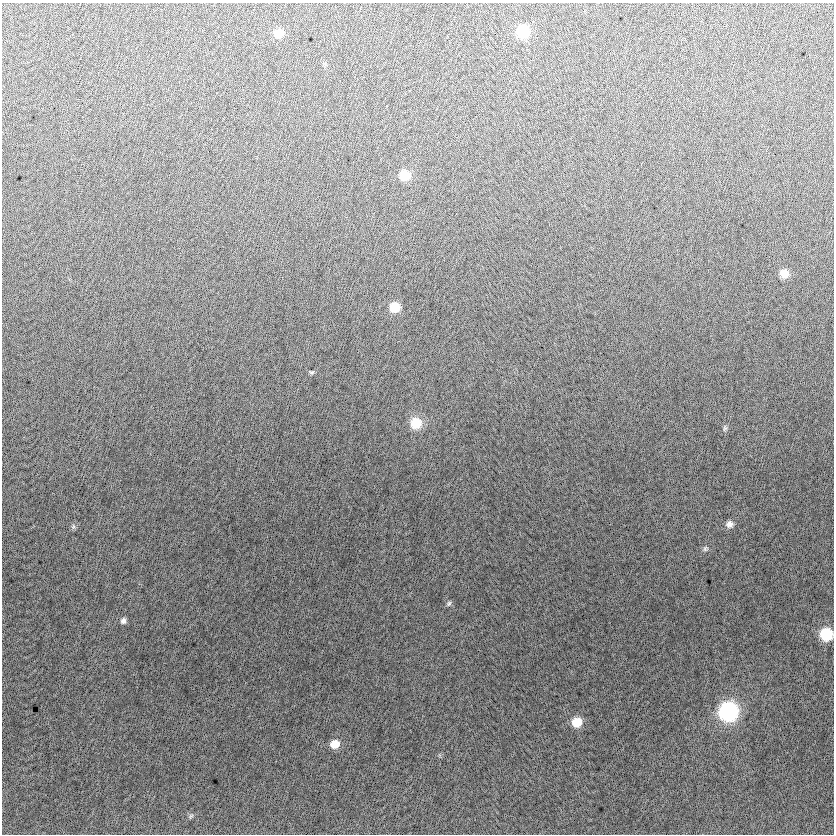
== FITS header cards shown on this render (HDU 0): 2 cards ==
NAXIS1  =                  832
NAXIS2  =                  832

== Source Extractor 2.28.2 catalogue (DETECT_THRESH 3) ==
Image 832 x 832 px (HDU 0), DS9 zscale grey, 1 PNG px = 1 image px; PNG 836 x 836 px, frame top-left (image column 1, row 832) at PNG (2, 3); no overlay
Background -5.15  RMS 13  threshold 37.8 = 3 sigma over >= 5 px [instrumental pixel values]
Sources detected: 18; all 18 listed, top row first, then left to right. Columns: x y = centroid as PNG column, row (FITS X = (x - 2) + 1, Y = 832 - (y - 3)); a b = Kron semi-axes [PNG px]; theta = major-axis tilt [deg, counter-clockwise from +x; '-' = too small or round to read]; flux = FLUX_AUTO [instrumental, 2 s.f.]
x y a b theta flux
523 31 9 9 - 50000
278 33 10 9 - 11000
405 175 9 9 - 22000
784 273 8 8 - 11000
395 307 9 9 - 17000
312 372 6 4 3 1200
416 423 11 11 - 22000
725 428 8 5 88 2100
730 524 10 9 - 4800
73 527 7 5 79 1900
705 548 7 7 - 2100
449 603 7 5 58 1800
123 621 8 7 - 3000
826 634 9 9 - 45000
728 711 10 10 - 230000
577 722 9 9 - 17000
335 744 9 8 - 10000
191 816 8 5 59 1800
At the frame edge (FLAGS 8, measured only in part): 1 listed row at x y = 826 634